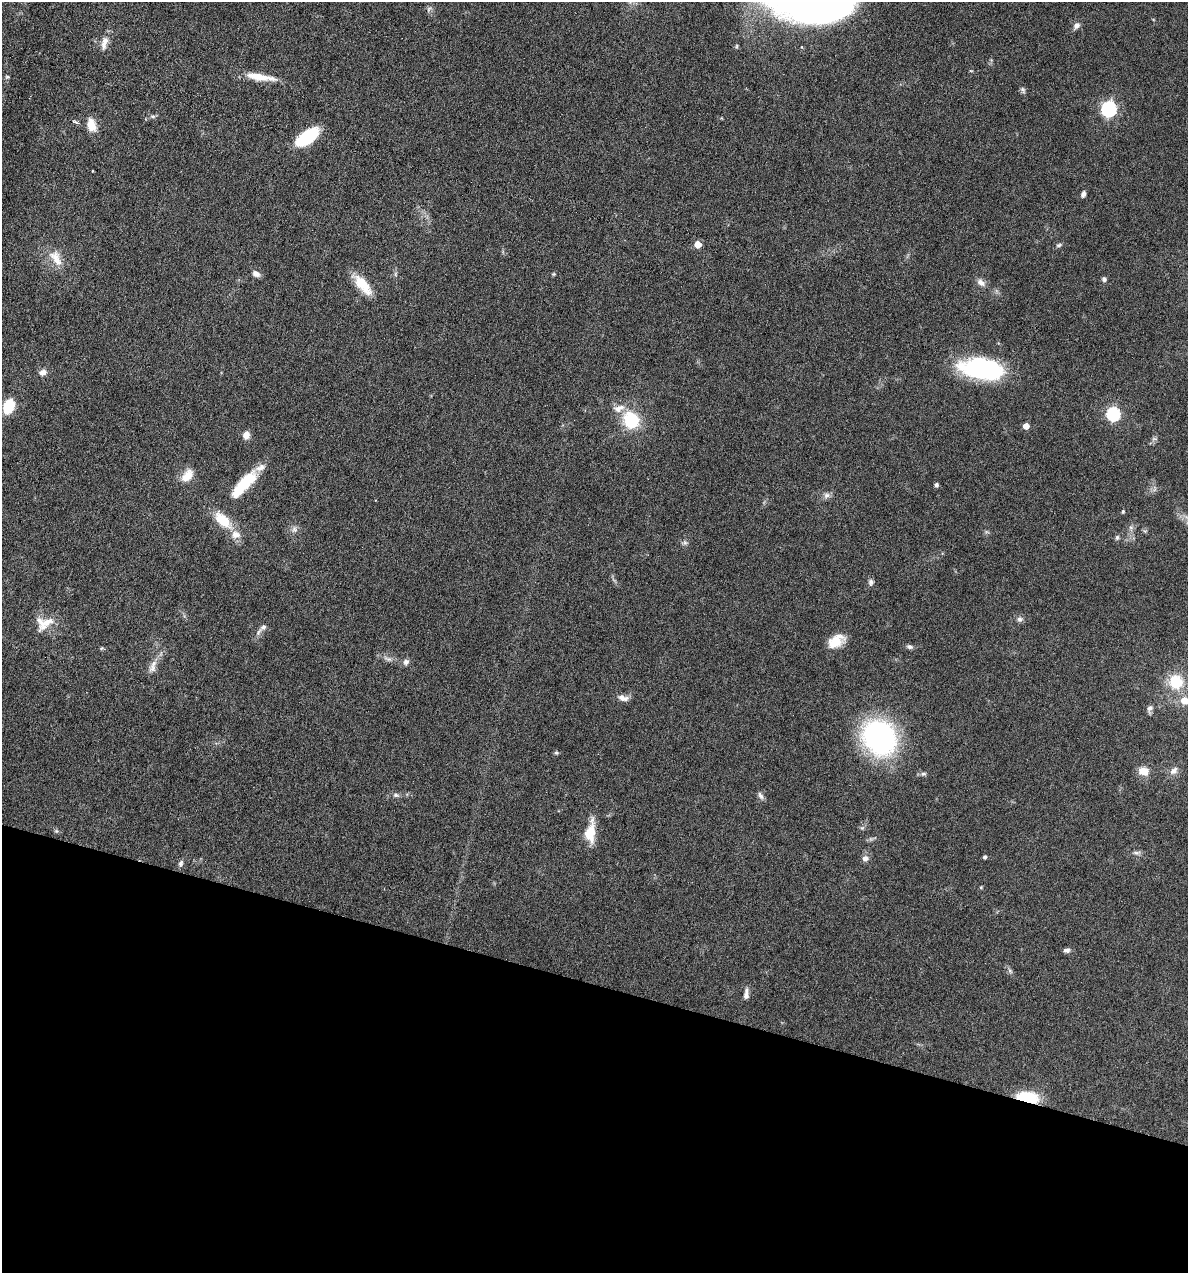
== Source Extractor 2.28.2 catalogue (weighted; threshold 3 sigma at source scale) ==
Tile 15 of 4 x 4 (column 3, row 4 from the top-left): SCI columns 2492-3677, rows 1-1271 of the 5105 x 5085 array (HDU 1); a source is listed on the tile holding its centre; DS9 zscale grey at full resolution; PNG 1190 x 1275 px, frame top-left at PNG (2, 2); no overlay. Shown black and unused: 23% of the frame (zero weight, under 4 of 8 exposures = <1% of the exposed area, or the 3 px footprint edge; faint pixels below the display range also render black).
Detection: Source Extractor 2.28.2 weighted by HDU 2 'WHT'; one run over the whole footprint, this tile lists its part. Background 0.148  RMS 0.0057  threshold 0.0233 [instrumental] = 3 sigma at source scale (4.09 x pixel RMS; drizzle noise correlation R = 1.36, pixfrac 0.8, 0.05/0.05 arcsec/px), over >= 5 px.
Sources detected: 74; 3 inside a brighter listed object's ellipse — not listed separately; the other 71 listed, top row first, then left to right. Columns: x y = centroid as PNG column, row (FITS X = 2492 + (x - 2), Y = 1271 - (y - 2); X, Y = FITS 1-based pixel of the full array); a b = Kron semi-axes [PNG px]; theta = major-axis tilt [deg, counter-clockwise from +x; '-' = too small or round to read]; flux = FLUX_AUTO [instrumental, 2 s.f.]
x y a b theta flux
429 9 7 5 58 1.3
835 10 24 20 -43 35
1077 25 10 8 45 2.2
104 43 20 7 77 4.3
802 47 4 3 - 0.38
971 71 6 3 -18 0.47
7 77 5 4 - 0.7
260 77 37 8 -8 10
1023 90 9 5 -56 1.2
1109 109 7 6 - 110
153 116 7 5 -6 1.1
76 122 10 2 -29 1
91 125 17 10 -78 6.9
308 137 24 11 37 30
92 171 3 2 - 0.34
1083 194 6 4 70 1.8
698 244 5 5 - 9.5
1059 245 8 5 26 1
56 258 25 13 -59 8.2
256 274 9 6 -34 2.6
553 274 5 5 - 0.59
1104 279 5 5 - 1.5
981 282 12 8 -40 2.9
363 285 29 11 -50 12
982 369 46 21 -8 61
43 372 9 7 18 3.1
9 405 10 7 60 26
1113 414 6 6 - 75
631 421 18 16 -65 24
1026 426 5 4 - 4.8
246 435 9 8 - 3.6
187 476 17 10 48 7.6
244 484 39 12 48 21
936 485 4 4 - 1.3
826 495 9 8 - 2.1
1123 511 4 3 - 0.74
223 520 23 12 -44 14
294 529 8 7 - 1.9
1117 537 7 5 74 1
685 543 7 4 -18 1.1
871 582 9 6 89 1.6
1020 619 7 7 - 1.6
44 623 25 18 21 10
263 627 9 7 29 2
836 641 20 12 31 9.8
910 647 8 5 -24 1.4
388 659 13 5 -16 2.2
406 662 9 7 43 2
153 668 11 9 27 3.1
1176 682 16 14 -72 17
623 698 14 7 -16 3
1184 700 10 9 - 5.8
1150 708 10 6 78 1.9
879 737 26 22 -55 140
556 753 5 5 - 0.78
1144 771 11 9 -14 6.6
1174 771 12 8 42 3.2
923 774 7 5 0 1.3
396 795 9 5 -10 1.4
761 796 10 6 -61 1.7
862 828 7 4 19 0.85
56 831 6 5 - 0.83
590 832 27 12 84 11
1136 853 11 5 2 1.6
985 857 4 4 - 0.9
865 858 7 7 - 2.3
181 863 9 6 64 1.5
981 887 5 3 - 0.49
1067 950 8 6 6 1.7
746 994 15 6 85 2.7
1028 1097 26 11 -9 17
Overlapping masked pixels (flux is a lower limit): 1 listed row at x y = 1028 1097
Isophote crosses this tile's border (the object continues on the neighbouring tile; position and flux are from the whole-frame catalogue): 2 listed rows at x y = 835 10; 1184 700